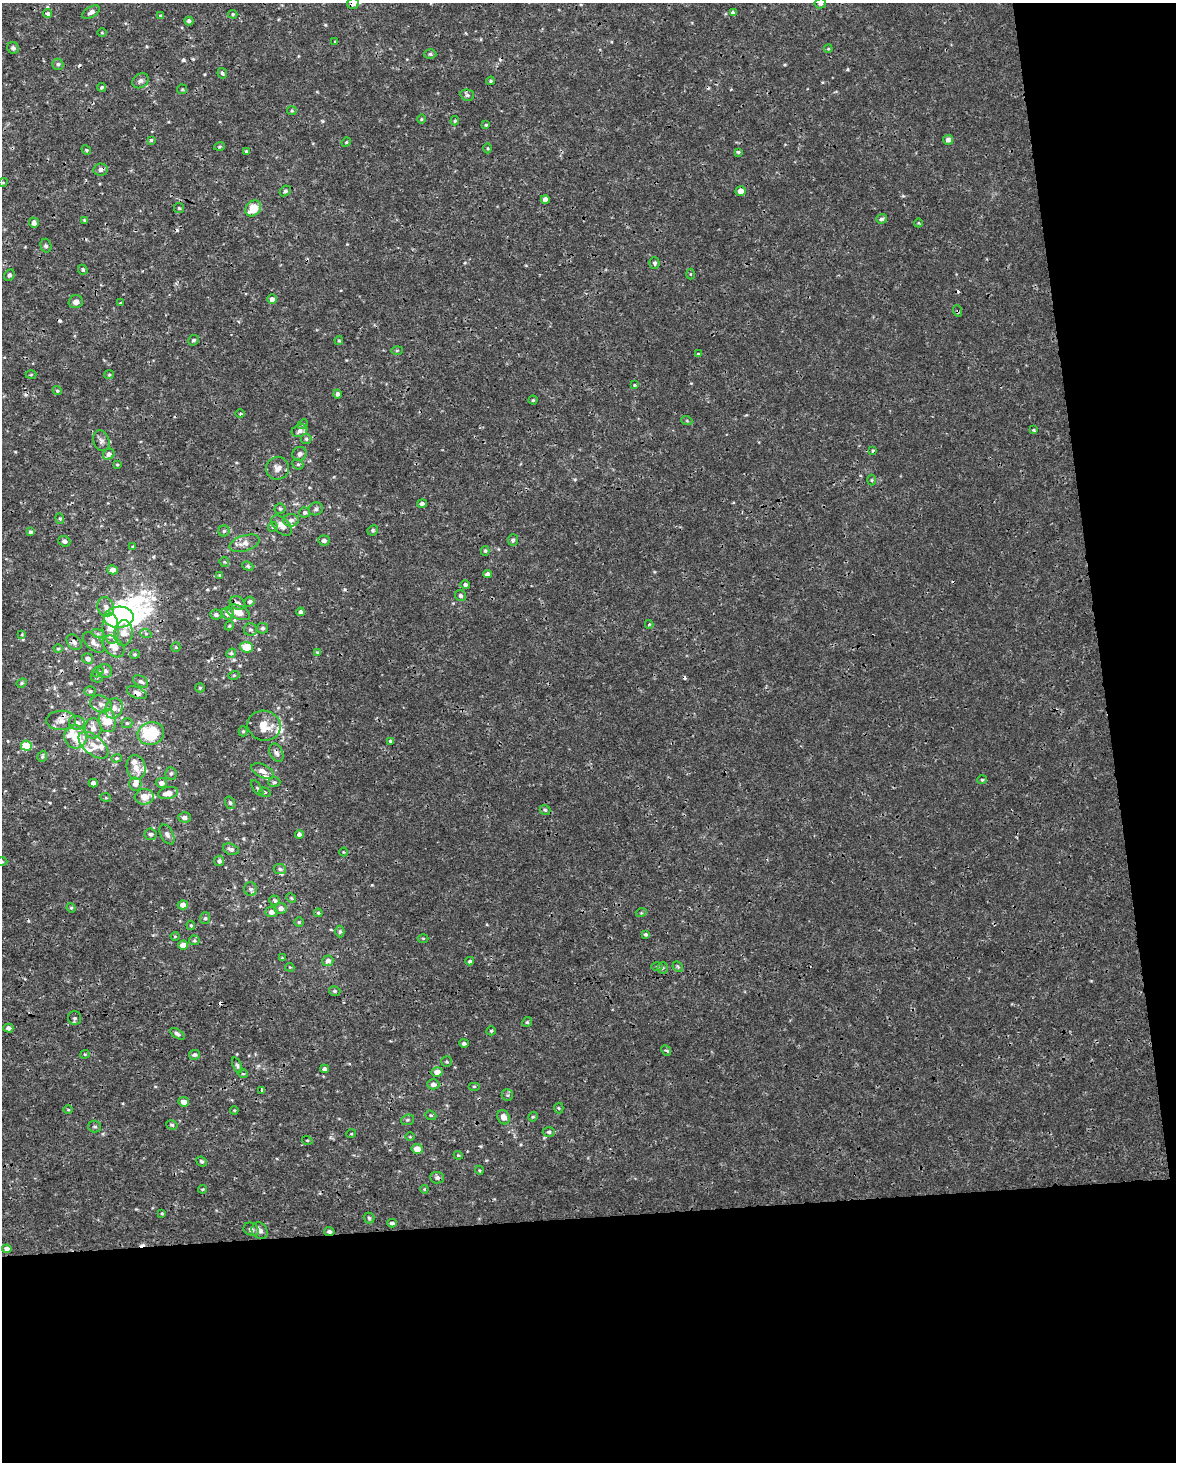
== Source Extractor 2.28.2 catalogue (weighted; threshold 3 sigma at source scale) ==
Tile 12 of 4 x 3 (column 4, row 3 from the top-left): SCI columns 3521-4694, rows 59-1518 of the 4694 x 4454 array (HDU 1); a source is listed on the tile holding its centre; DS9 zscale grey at full resolution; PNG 1178 x 1464 px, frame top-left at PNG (2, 3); each listed source drawn as its Kron ellipse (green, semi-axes under 4 px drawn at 4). Shown black and unused: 23% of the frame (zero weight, under 3 of 4 exposures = <1% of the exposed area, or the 3 px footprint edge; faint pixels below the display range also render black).
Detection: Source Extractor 2.28.2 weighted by HDU 2 'WHT'; one run over the whole footprint, this tile lists its part. Background 5.86e-04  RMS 8.8e-04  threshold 0.00397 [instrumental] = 3 sigma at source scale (4.5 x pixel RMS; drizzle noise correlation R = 1.50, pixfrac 1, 0.0396/0.0396 arcsec/px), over >= 5 px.
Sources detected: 286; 3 inside a brighter object's white glare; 13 cosmic-ray / hot-pixel residue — neither listed nor drawn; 21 inside a brighter listed object's ellipse — not listed separately; the other 249 listed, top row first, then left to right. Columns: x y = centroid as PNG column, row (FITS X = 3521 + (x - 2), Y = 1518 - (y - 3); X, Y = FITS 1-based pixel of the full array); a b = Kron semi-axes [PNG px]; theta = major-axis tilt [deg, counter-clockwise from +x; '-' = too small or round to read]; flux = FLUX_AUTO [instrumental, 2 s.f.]
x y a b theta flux
820 3 6 5 - 0.22
353 4 6 5 - 0.49
91 12 9 5 31 0.33
48 13 4 3 - 0.26
733 13 4 4 - 0.39
233 14 5 4 - 0.11
161 16 4 4 - 0.12
189 21 4 4 - 0.21
102 33 5 3 - 0.073
335 42 4 3 - 0.063
13 48 6 5 - 0.2
828 49 4 3 - 0.078
430 54 6 5 - 0.15
58 64 5 5 - 0.18
222 73 5 4 - 0.21
140 81 9 7 37 0.28
491 81 4 3 - 0.11
101 87 4 4 - 0.12
182 89 5 5 - 0.1
467 95 7 5 -12 0.22
292 111 5 4 - 0.11
421 119 5 3 - 0.08
455 121 5 4 - 0.12
486 125 3 3 - 0.095
151 140 4 4 - 0.12
948 140 5 4 - 0.43
346 142 5 4 - 0.099
219 146 5 3 - 0.11
488 148 5 3 - 0.094
86 150 5 4 - 0.1
246 151 4 4 - 0.11
738 152 4 3 - 0.13
100 170 7 6 - 0.32
3 182 4 3 - 0.062
285 191 6 4 42 0.18
741 191 5 5 - 0.62
545 199 4 4 - 0.52
179 208 5 5 - 0.13
253 208 9 7 45 1.5
881 219 5 4 - 0.22
84 220 4 4 - 0.096
34 223 5 5 - 0.36
918 223 4 4 - 0.086
46 246 7 5 -75 0.17
654 263 5 5 - 0.19
83 270 5 4 - 0.17
690 274 5 3 - 0.081
9 275 6 5 - 0.16
272 299 5 5 - 0.39
76 302 7 6 - 0.39
120 303 4 3 - 0.066
958 311 6 3 -70 0.1
193 340 5 5 - 0.18
339 341 4 4 - 0.11
397 350 5 3 - 0.088
698 354 3 3 - 0.098
31 374 5 3 - 0.078
109 375 5 4 - 0.097
635 385 4 3 - 0.099
57 391 4 4 - 0.11
337 394 4 4 - 0.23
533 400 4 4 - 0.11
240 413 4 3 - 0.096
687 421 5 3 - 0.091
303 424 5 4 - 0.11
1033 430 4 4 - 0.097
300 431 8 6 21 0.31
306 439 5 5 - 0.13
101 441 11 8 -70 0.33
873 450 4 3 - 0.1
109 454 6 5 - 0.45
299 454 7 6 - 0.36
298 464 6 5 - 0.15
117 465 4 3 - 0.082
277 468 11 11 - 0.59
872 480 5 3 - 0.077
422 504 5 4 - 0.24
280 509 5 5 - 0.13
316 509 7 6 - 0.23
305 512 5 5 - 0.25
60 518 5 4 - 0.11
291 520 8 6 0 0.35
282 526 12 7 -43 0.61
273 527 5 4 - 0.12
373 530 5 5 - 0.16
224 531 5 5 - 0.16
31 532 4 4 - 0.19
324 540 6 5 - 0.26
513 540 5 5 - 0.19
64 541 6 5 - 0.31
244 543 16 7 17 0.62
133 546 4 3 - 0.09
485 551 5 4 - 0.12
224 562 5 4 - 0.098
248 566 6 4 -22 0.13
113 570 5 4 - 0.68
487 574 4 4 - 0.27
220 575 3 3 - 0.13
465 585 5 4 - 0.22
460 596 6 5 - 0.22
249 602 5 5 - 0.18
238 603 8 6 -29 0.35
106 607 10 8 -68 0.51
238 612 12 7 -21 0.99
300 612 4 4 - 0.26
228 614 6 5 - 0.56
216 615 5 5 - 0.21
119 617 15 10 1 8.8
649 624 4 4 - 0.088
229 626 5 3 - 0.098
111 628 15 8 -85 1.4
262 628 5 5 - 0.22
250 629 6 6 - 0.22
123 633 13 9 85 1
22 634 4 4 - 0.082
98 634 6 4 -17 0.15
146 634 6 4 -20 0.13
74 642 9 6 -50 0.29
94 643 13 7 -42 0.49
114 646 12 8 -44 0.92
176 647 5 4 - 0.093
247 647 6 5 - 1.6
58 649 4 4 - 0.1
317 652 4 3 - 0.079
231 653 5 4 - 0.14
135 654 5 4 - 0.14
88 659 5 5 - 0.43
105 671 7 6 - 0.3
98 672 6 5 - 0.14
234 675 5 3 - 0.087
97 677 6 5 - 0.16
141 681 8 5 -31 0.25
22 683 5 4 - 0.12
200 688 5 4 - 0.11
90 691 5 5 - 0.17
137 693 10 5 -23 0.4
101 704 11 8 -20 0.51
114 708 10 8 62 0.6
61 720 15 9 1 0.74
107 721 11 8 -83 2.3
77 723 8 7 - 0.45
127 723 5 5 - 0.14
264 726 17 15 -18 1.5
93 728 10 8 -88 0.55
243 731 5 4 - 0.12
151 733 13 11 13 4.3
75 737 12 11 - 1.5
390 741 4 4 - 0.11
93 745 18 9 -39 1
27 746 5 5 - 2.7
276 753 10 6 -65 0.3
42 756 6 4 70 0.13
116 758 5 4 - 0.11
136 767 12 9 -75 0.72
263 771 12 6 -26 0.49
171 773 6 6 - 0.2
982 780 4 4 - 0.12
274 782 6 5 - 0.16
93 783 4 4 - 0.34
161 783 5 5 - 0.4
135 784 6 6 - 0.37
257 788 9 3 -58 0.14
265 792 6 4 -19 0.13
168 793 10 6 11 0.76
144 797 9 7 6 0.89
106 798 5 3 - 0.079
230 803 6 5 - 0.17
545 810 5 5 - 0.14
184 817 6 5 - 0.36
150 834 6 6 - 0.21
167 834 11 6 -62 0.31
299 834 4 4 - 0.26
231 849 8 5 -20 0.28
343 852 4 3 - 0.063
219 861 5 5 - 0.23
2 862 5 3 - 0.11
280 869 6 5 - 0.2
251 889 7 6 - 0.21
291 898 5 4 - 0.1
275 900 5 5 - 0.14
183 905 5 4 - 0.63
71 908 5 4 - 0.1
281 908 6 5 - 0.35
271 912 6 5 - 0.41
318 913 4 4 - 0.11
641 913 5 3 - 0.075
205 918 6 5 - 0.17
299 922 4 4 - 0.11
191 925 5 4 - 0.12
340 932 6 4 89 0.16
646 934 4 4 - 0.15
175 936 4 4 - 0.088
423 938 5 3 - 0.088
194 940 5 5 - 0.14
183 945 5 4 - 0.79
282 958 4 4 - 0.078
328 961 5 5 - 0.39
470 961 4 3 - 0.14
290 967 5 4 - 0.087
657 967 6 4 1 0.12
678 967 6 4 -46 0.13
663 968 5 5 - 0.13
335 991 6 4 -15 0.14
75 1018 7 6 - 0.2
527 1022 5 4 - 0.13
8 1028 5 4 - 0.37
491 1031 4 4 - 0.12
177 1034 8 4 -35 0.21
464 1043 5 4 - 0.21
666 1050 5 4 - 0.16
85 1054 4 4 - 0.096
195 1055 5 4 - 0.23
447 1062 5 5 - 0.13
237 1065 8 4 -66 0.16
324 1069 4 4 - 0.25
437 1072 5 4 - 0.68
243 1074 5 3 - 0.076
433 1084 6 5 - 0.39
474 1086 6 4 0 0.11
262 1090 3 3 - 0.32
507 1095 6 5 - 0.15
184 1102 5 4 - 0.52
559 1108 5 5 - 0.11
68 1110 5 3 - 0.078
234 1110 4 3 - 0.083
431 1115 6 4 -21 0.14
504 1117 7 6 - 0.52
533 1117 5 4 - 0.099
408 1120 6 5 - 0.15
172 1125 6 4 -16 0.16
95 1127 6 6 - 0.16
549 1132 6 5 - 0.19
351 1134 5 3 - 0.08
410 1137 5 3 - 0.071
307 1140 5 3 - 0.074
417 1149 6 5 - 0.72
458 1155 4 3 - 0.085
202 1161 5 4 - 0.15
479 1170 4 3 - 0.089
437 1178 7 6 - 0.24
202 1189 4 4 - 0.099
424 1189 4 4 - 0.087
162 1213 4 3 - 0.1
369 1218 5 5 - 0.14
392 1223 5 3 - 0.2
251 1229 8 6 -31 0.31
260 1231 9 7 -48 0.46
329 1232 5 4 - 0.23
7 1249 5 4 - 0.4
Overlapping masked pixels (flux is a lower limit): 7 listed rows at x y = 353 4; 100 170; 958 311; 137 693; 61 720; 276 753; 329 1232
Isophote crosses this tile's border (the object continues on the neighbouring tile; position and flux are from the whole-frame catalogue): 4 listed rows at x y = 820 3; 353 4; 48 13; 2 862